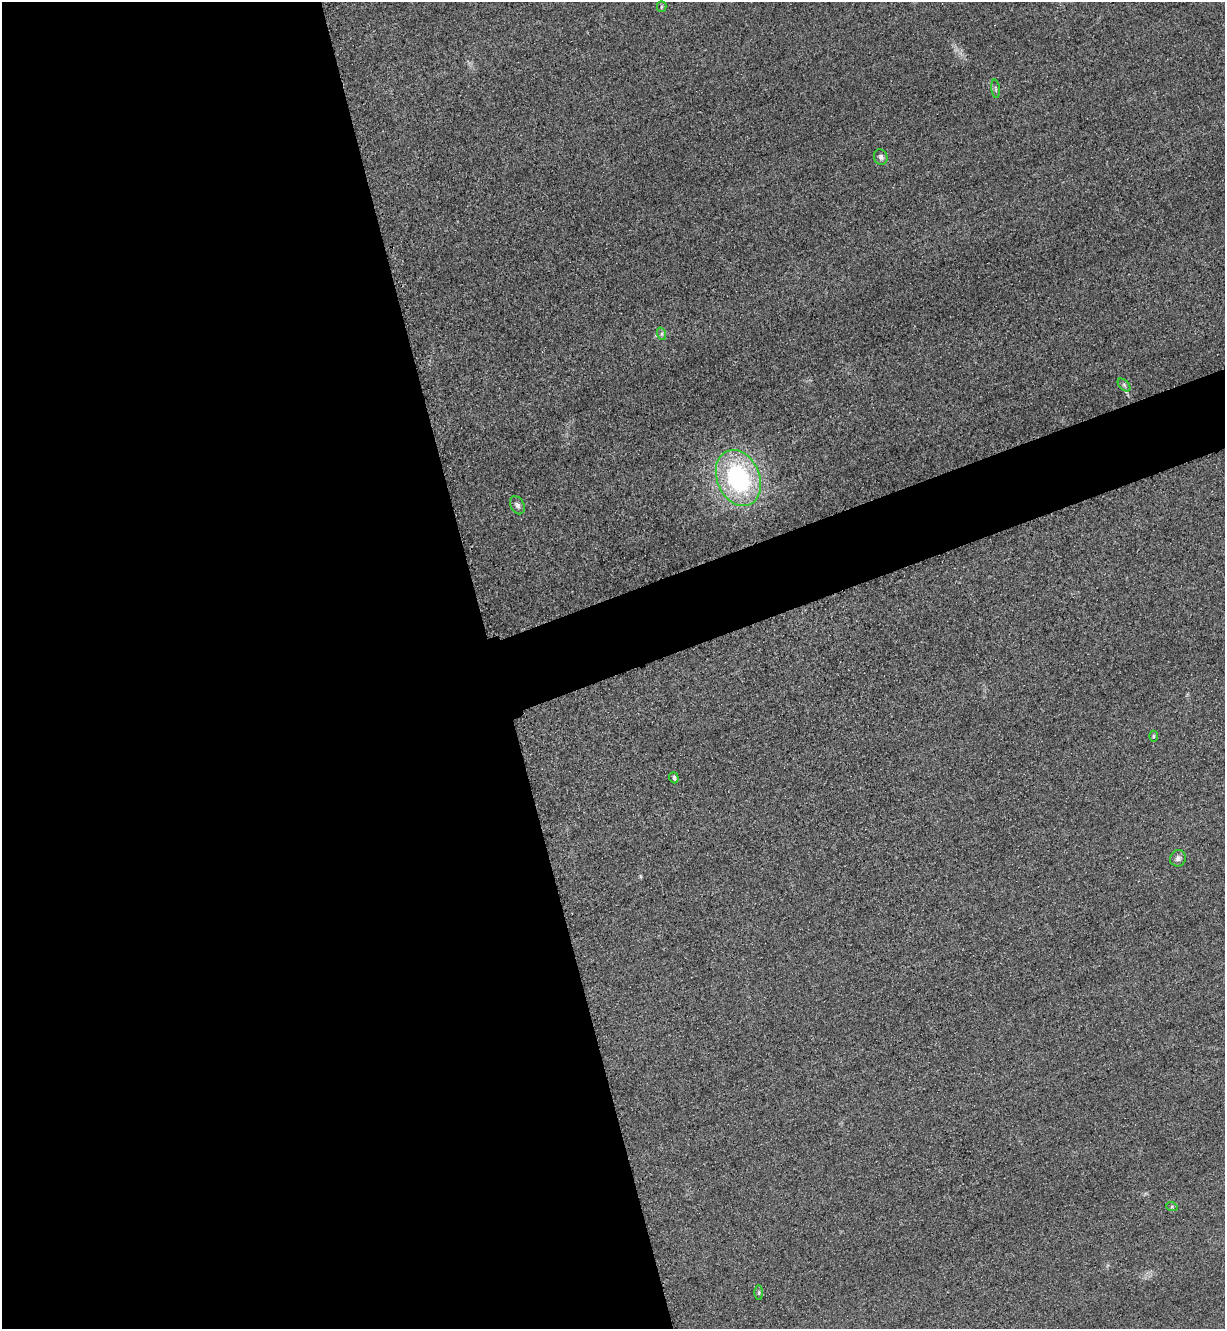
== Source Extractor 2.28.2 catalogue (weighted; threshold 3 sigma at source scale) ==
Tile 9 of 4 x 4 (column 1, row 3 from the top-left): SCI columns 293-1515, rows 1357-2683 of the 5349 x 5365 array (HDU 1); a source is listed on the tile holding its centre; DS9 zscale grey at full resolution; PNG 1227 x 1331 px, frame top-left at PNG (2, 2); each listed source drawn as its Kron ellipse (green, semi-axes under 4 px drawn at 4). Shown black and unused: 44% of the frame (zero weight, under 3 of 4 exposures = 3% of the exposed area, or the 3 px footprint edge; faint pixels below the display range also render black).
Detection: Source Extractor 2.28.2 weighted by HDU 2 'WHT'; one run over the whole footprint, this tile lists its part. Background 0.0587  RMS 0.017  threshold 0.0753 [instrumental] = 3 sigma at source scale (4.5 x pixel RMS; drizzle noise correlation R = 1.50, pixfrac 1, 0.05/0.05 arcsec/px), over >= 5 px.
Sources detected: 12; all 12 listed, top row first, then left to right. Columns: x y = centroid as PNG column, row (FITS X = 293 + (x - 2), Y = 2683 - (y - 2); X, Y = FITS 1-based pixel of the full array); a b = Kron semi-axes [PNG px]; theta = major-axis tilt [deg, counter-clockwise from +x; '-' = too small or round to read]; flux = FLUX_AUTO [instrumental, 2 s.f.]
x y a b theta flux
662 7 5 4 - 2.8
996 89 9 4 -83 3.1
881 157 8 6 -68 5.2
662 334 6 4 -72 2.8
1124 385 8 4 -46 3.5
738 478 29 21 -67 250
517 505 9 6 -61 6.2
1153 736 5 3 - 1.9
674 778 5 4 - 3.7
1178 858 8 7 - 6.2
1172 1207 6 3 -18 1.7
759 1292 7 4 90 2.4